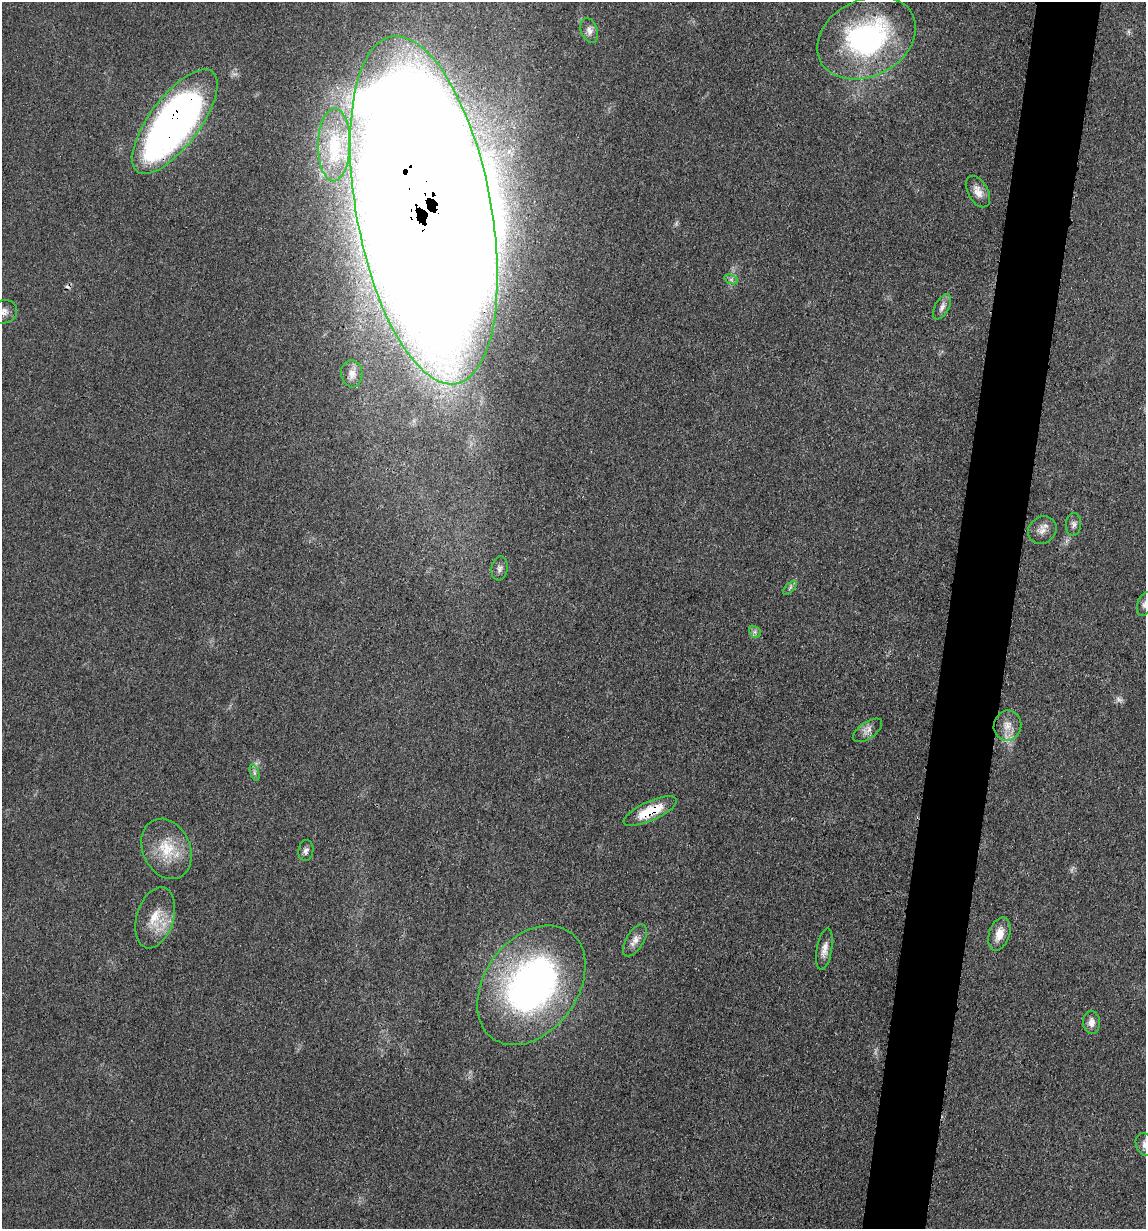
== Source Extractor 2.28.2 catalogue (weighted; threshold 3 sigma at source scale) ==
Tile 10 of 4 x 4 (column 2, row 3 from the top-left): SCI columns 1392-2535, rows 1244-2470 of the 4948 x 4938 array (HDU 1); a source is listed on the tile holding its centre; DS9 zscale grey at full resolution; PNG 1148 x 1231 px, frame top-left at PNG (2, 2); each listed source drawn as its Kron ellipse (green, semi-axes under 4 px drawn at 4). Shown black and unused: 6% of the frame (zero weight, under 3 of 4 exposures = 2% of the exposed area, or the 3 px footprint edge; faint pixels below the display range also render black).
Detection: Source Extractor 2.28.2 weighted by HDU 2 'WHT'; one run over the whole footprint, this tile lists its part. Background 0.0527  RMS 0.0059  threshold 0.0265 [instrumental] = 3 sigma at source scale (4.5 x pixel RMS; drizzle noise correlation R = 1.50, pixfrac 1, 0.05/0.05 arcsec/px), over >= 5 px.
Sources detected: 31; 1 too faint to see at this stretch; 1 cosmic-ray / hot-pixel residue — neither listed nor drawn; the other 29 listed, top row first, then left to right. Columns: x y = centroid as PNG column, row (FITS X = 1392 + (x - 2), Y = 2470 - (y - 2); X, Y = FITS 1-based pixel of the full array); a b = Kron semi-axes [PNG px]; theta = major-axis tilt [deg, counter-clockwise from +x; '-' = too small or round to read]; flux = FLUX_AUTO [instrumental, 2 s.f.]
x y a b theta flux
589 30 13 8 -68 3.9
866 38 52 38 27 120
175 122 62 25 53 380
334 145 36 16 89 18
978 191 17 10 -61 5.6
424 210 177 67 -79 5600
731 279 7 4 -19 1.4
942 307 14 7 61 3.2
3 312 14 11 19 4.7
352 374 13 10 -85 4.1
1073 524 11 8 88 2.4
1042 530 15 13 39 5
500 568 12 8 82 2.5
790 588 9 3 45 1.2
1145 604 12 7 70 2.6
755 632 7 5 -45 1.4
1007 726 15 13 72 6.7
867 730 17 8 35 3.8
254 773 8 4 -71 1.4
650 811 29 9 24 19
166 849 31 23 -66 21
306 851 10 7 82 2.3
155 918 31 18 73 16
999 934 17 10 72 7.6
635 940 18 8 59 4.8
824 949 21 7 80 4.9
531 985 66 46 54 240
1091 1022 11 8 -87 4
1145 1145 12 9 -67 3.6
Overlapping masked pixels (flux is a lower limit): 3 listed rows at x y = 175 122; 424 210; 650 811
Isophote crosses this tile's border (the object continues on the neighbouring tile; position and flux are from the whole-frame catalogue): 4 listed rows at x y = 424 210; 3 312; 1145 604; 1145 1145